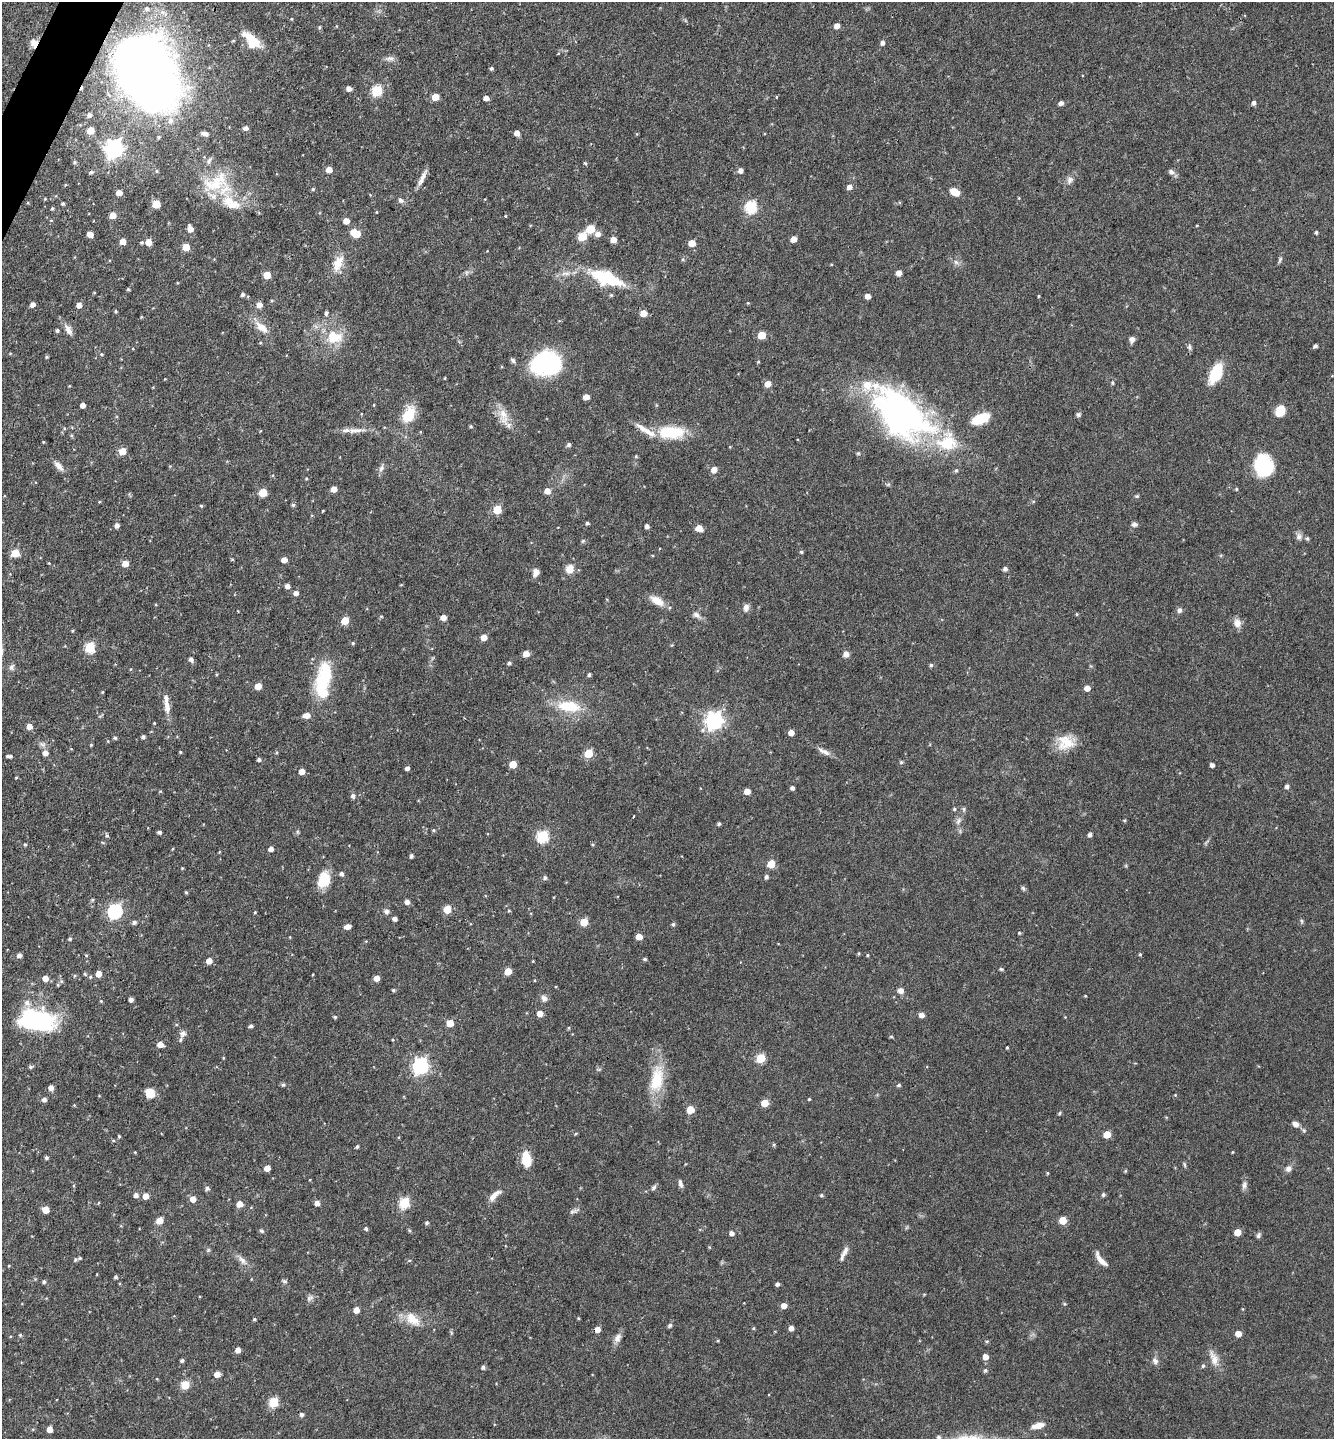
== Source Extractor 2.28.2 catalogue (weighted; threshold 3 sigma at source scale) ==
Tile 11 of 4 x 4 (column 3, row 3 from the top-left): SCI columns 2811-4142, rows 1438-2874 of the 5756 x 5747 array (HDU 1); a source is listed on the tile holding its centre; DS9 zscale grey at full resolution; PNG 1336 x 1441 px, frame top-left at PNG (2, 2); no overlay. Shown black and unused: <1% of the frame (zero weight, under 3 of 4 exposures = <1% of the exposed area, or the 3 px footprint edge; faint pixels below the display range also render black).
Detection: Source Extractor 2.28.2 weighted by HDU 2 'WHT'; one run over the whole footprint, this tile lists its part. Background 0.0897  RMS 0.0041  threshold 0.0183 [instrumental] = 3 sigma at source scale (4.5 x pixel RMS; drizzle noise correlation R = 1.50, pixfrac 1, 0.05/0.05 arcsec/px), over >= 5 px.
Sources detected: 360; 10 inside a brighter listed object's ellipse — not listed separately; the other 350 listed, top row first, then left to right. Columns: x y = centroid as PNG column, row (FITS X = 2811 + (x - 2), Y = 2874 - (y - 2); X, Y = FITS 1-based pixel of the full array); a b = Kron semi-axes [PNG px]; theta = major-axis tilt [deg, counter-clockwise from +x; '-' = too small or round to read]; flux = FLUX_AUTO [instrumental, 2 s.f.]
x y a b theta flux
147 9 6 6 - 1.2
837 26 5 4 - 2.5
320 27 4 4 - 0.48
251 38 28 9 -38 6.6
34 43 10 8 -71 1.9
882 43 5 4 - 1.3
390 58 13 4 0 1.3
491 68 4 4 - 0.69
146 72 66 45 -64 380
349 89 5 4 - 1.9
377 91 6 5 - 26
435 97 5 5 - 6.1
776 97 4 2 - 0.34
486 98 5 4 - 2
1061 103 5 5 - 1.3
1254 103 5 4 - 1.2
89 115 5 4 - 1.4
246 128 5 5 - 1.5
90 131 5 5 - 6.7
517 133 5 5 - 2.6
205 134 8 5 -13 1.5
159 137 5 4 - 0.55
114 149 7 7 - 170
209 160 11 5 56 1.3
75 162 5 4 - 0.63
585 163 4 3 - 0.6
329 170 5 4 - 4
740 170 5 4 - 2
91 172 5 4 - 0.81
1171 172 9 6 -20 1.4
422 178 22 5 65 2.6
1070 180 12 7 70 1.8
217 182 39 20 43 19
849 187 5 5 - 2.1
313 189 4 4 - 0.51
954 192 10 7 -30 4.3
119 193 5 5 - 3.2
45 199 4 3 - 0.37
400 200 7 6 - 1.1
231 203 33 16 -29 14
63 204 4 4 - 0.66
156 204 5 5 - 11
751 207 6 6 - 39
52 208 4 3 - 0.6
377 212 4 2 - 0.26
113 215 5 5 - 5.2
346 221 5 4 - 3.5
1197 226 4 3 - 0.3
190 229 7 5 -79 2.9
590 229 6 5 - 12
1316 232 4 3 - 0.69
356 233 8 5 -26 11
90 234 5 4 - 3.4
598 234 6 5 - 2.2
582 237 6 5 - 13
793 239 5 4 - 3.5
613 240 5 4 - 3.6
123 241 5 5 - 4.2
142 242 4 4 - 0.58
148 242 5 5 - 4.9
692 243 5 5 - 5.6
186 247 5 5 - 6.7
1280 260 8 4 71 0.7
956 262 8 5 -45 1
338 263 23 12 68 5.9
565 273 15 5 0 2.1
899 273 5 4 - 2.7
267 275 5 5 - 7.5
606 278 34 14 -19 25
128 289 4 4 - 0.49
242 295 5 4 - 0.79
867 296 4 4 - 2.7
1038 296 4 3 - 0.37
748 303 4 3 - 0.33
32 304 5 4 - 1.8
79 305 5 5 - 2.3
259 305 5 5 - 2.8
116 311 4 3 - 0.48
326 313 5 4 - 0.78
643 313 5 5 - 5
262 327 18 9 -41 4.7
57 330 4 4 - 0.71
68 330 14 8 -63 2.3
332 335 29 14 -6 9.8
761 335 5 5 - 10
1132 339 7 6 - 1.6
1315 346 4 3 - 1
1190 347 8 5 -83 0.94
102 354 5 4 - 0.5
47 357 4 3 - 0.49
513 360 8 5 -45 0.85
546 364 29 22 9 44
1216 374 20 11 65 14
1112 383 5 4 - 0.58
768 384 5 5 - 4
586 397 5 4 - 3.1
83 405 4 4 - 2.1
1280 411 11 9 58 6.4
409 414 24 14 63 8.9
503 414 17 11 -79 4.9
900 414 74 40 -40 120
1078 415 6 6 - 0.76
981 418 15 7 24 15
471 426 5 4 - 0.51
355 430 29 6 1 3.7
671 432 32 15 1 16
43 442 3 3 - 0.31
569 445 5 5 - 0.94
122 451 6 5 - 5.2
1263 465 18 15 -69 31
59 466 13 7 -49 2.2
381 468 10 6 55 1.4
714 470 6 5 - 3.2
956 470 5 5 - 0.57
306 479 4 3 - 0.38
334 489 5 4 - 3.3
1236 489 4 4 - 0.5
547 491 5 5 - 3.1
263 493 5 5 - 11
1137 496 6 5 - 0.54
99 502 4 3 - 0.32
293 505 5 5 - 0.68
201 506 4 4 - 0.43
497 510 5 5 - 13
323 511 3 2 - 0.33
587 523 4 4 - 0.74
1134 524 7 5 5 1.1
117 525 5 4 - 1.6
647 526 4 4 - 1.4
699 528 6 5 - 4.9
1299 536 10 7 80 1.6
1307 538 5 4 - 0.6
583 541 5 5 - 0.55
801 552 4 4 - 0.65
15 553 5 5 - 9.3
232 559 5 3 - 0.33
284 560 5 4 - 3
125 564 5 5 - 4.2
570 569 10 9 - 3.9
1005 569 5 4 - 1.2
536 572 11 7 73 1.9
287 586 5 4 - 1.8
296 593 5 4 - 1.7
657 601 19 9 -31 4.6
746 608 9 7 83 1.8
1180 610 7 6 - 1.3
1076 614 5 3 - 0.38
697 615 11 7 -37 1.7
381 616 5 3 - 0.41
443 617 5 4 - 3.8
345 621 5 5 - 9.7
1237 623 11 9 -73 2.7
484 637 5 4 - 4.2
353 643 4 4 - 0.48
90 647 5 5 - 26
526 654 5 5 - 3.7
846 654 8 7 - 1.6
191 659 6 5 - 1.2
509 663 4 4 - 0.7
931 665 5 4 - 0.7
11 667 8 6 61 1.1
589 675 4 4 - 0.74
324 678 39 18 76 23
258 686 5 5 - 5.1
1087 688 5 4 - 3.3
102 692 4 3 - 0.36
167 704 26 6 -83 3.7
569 706 29 13 -7 13
307 715 7 5 7 2.8
714 721 7 7 - 150
154 723 3 3 - 0.28
29 726 5 5 - 3.5
791 733 4 4 - 3.4
143 737 4 4 - 1
115 738 5 4 - 0.65
1065 742 22 18 1 8.4
91 745 4 4 - 0.35
180 752 4 3 - 0.39
276 752 4 3 - 0.39
824 752 17 6 -27 2.3
45 753 5 5 - 2.7
588 753 5 5 - 14
9 756 8 3 0 1.1
259 760 4 4 - 1.1
901 762 5 5 - 0.55
513 764 5 5 - 7
1212 765 4 4 - 1.4
407 768 4 4 - 1.5
302 772 4 4 - 4.2
16 778 4 3 - 0.39
1287 786 5 4 - 1.1
792 788 4 4 - 1.1
160 791 5 3 - 0.35
747 791 5 4 - 3.9
353 796 6 5 - 1.2
954 809 5 4 - 0.53
1124 820 5 3 - 0.41
958 821 10 5 46 1.2
719 824 4 3 - 0.68
433 830 5 4 - 0.49
159 832 4 4 - 1
1090 835 4 4 - 1.2
107 836 5 4 - 0.64
542 837 6 6 - 34
25 845 4 3 - 0.5
172 849 4 3 - 0.37
271 849 4 4 - 1.8
411 856 4 3 - 0.95
771 864 5 5 - 10
182 868 4 3 - 0.32
341 874 5 5 - 1
766 877 5 4 - 0.96
545 878 5 5 - 0.91
324 880 17 11 70 9.5
1023 888 7 4 -46 0.67
186 892 4 4 - 0.5
407 902 4 4 - 1.9
447 909 5 5 - 10
115 911 7 6 - 74
387 911 7 6 - 1.1
509 911 5 3 - 0.38
255 912 4 3 - 0.41
395 919 4 4 - 1.4
1302 921 6 4 -88 0.58
134 922 5 5 - 1
584 922 5 5 - 7.9
673 924 5 4 - 0.65
347 927 6 4 17 2.7
1019 933 4 3 - 0.36
639 937 5 4 - 4.6
70 939 4 3 - 0.63
859 953 5 3 - 0.38
1140 954 4 3 - 0.43
19 955 5 4 - 1.6
867 955 4 3 - 0.4
645 959 5 4 - 0.63
209 961 5 5 - 3.3
1001 969 6 4 -42 0.5
508 971 5 5 - 7
85 974 5 4 - 0.6
98 974 5 4 - 5
45 978 5 5 - 3.5
377 978 5 4 - 3.2
58 985 5 3 - 0.39
393 990 4 4 - 0.57
900 990 7 6 - 2
1085 996 4 3 - 0.31
544 998 10 7 -49 1.5
131 999 4 4 - 1.3
101 1001 4 3 - 0.41
540 1013 5 5 - 3.4
922 1015 5 4 - 2.3
335 1017 5 4 - 0.55
36 1020 35 19 -8 50
450 1023 5 5 - 7
251 1026 4 4 - 0.96
569 1028 5 3 - 0.4
183 1034 10 9 - 1.8
891 1037 6 4 -1 0.39
160 1044 5 4 - 3.8
1007 1047 3 2 - 0.42
223 1058 5 3 - 0.32
761 1058 5 5 - 17
420 1066 7 6 - 110
30 1067 6 4 -21 0.67
657 1080 36 17 80 14
283 1085 6 5 - 0.7
899 1085 5 4 - 0.71
51 1088 5 5 - 2.1
150 1093 7 6 - 8.9
1175 1095 3 3 - 0.31
44 1099 5 5 - 1.5
809 1099 4 3 - 0.39
765 1103 5 5 - 8
690 1109 5 5 - 9.2
1059 1113 5 4 - 0.51
1296 1124 8 6 -31 1.9
1107 1134 5 5 - 7.9
119 1136 3 3 - 0.53
774 1145 5 4 - 0.49
357 1146 4 3 - 0.68
135 1152 4 3 - 0.3
1233 1152 4 2 - 0.3
46 1158 4 4 - 0.78
526 1159 17 10 -83 7.3
1184 1165 8 3 -71 0.55
267 1168 5 4 - 4.2
1289 1169 7 7 - 1.7
1047 1173 4 3 - 0.42
680 1184 10 5 -76 1.2
1244 1185 12 6 83 1.5
207 1188 5 5 - 1.1
654 1188 8 5 46 0.92
1103 1194 5 5 - 0.67
136 1195 5 5 - 1.6
494 1195 19 7 44 3.5
821 1195 5 4 - 0.59
146 1196 5 4 - 3.8
193 1199 5 5 - 3.5
317 1203 5 4 - 2.1
404 1203 6 5 - 29
240 1204 5 5 - 4.4
46 1210 5 5 - 6.5
573 1211 11 4 9 1
1063 1220 5 5 - 8.8
159 1221 5 5 - 6.5
427 1223 5 4 - 0.75
366 1228 5 5 - 0.7
261 1231 6 4 -27 0.64
1237 1232 5 5 - 6
732 1233 5 4 - 1.7
1258 1235 8 5 71 0.82
845 1251 15 7 65 2.3
75 1259 5 5 - 0.62
242 1260 13 6 -45 2.1
1101 1260 20 6 -51 3.3
9 1265 4 3 - 0.31
116 1277 4 4 - 0.78
284 1281 7 5 -27 0.69
44 1282 5 4 - 0.75
777 1284 4 4 - 1
310 1298 10 6 26 1.3
784 1305 5 5 - 3.1
356 1310 4 4 - 3.6
578 1318 4 3 - 0.34
254 1319 4 3 - 0.52
412 1319 23 12 -41 6.4
670 1325 5 5 - 0.96
753 1328 5 3 - 0.44
791 1328 4 4 - 2.4
597 1330 4 4 - 3.5
1238 1334 5 4 - 4.1
20 1335 5 4 - 0.54
618 1338 12 7 75 2.1
987 1341 5 3 - 0.43
238 1350 5 4 - 2.5
985 1357 5 5 - 3.2
1214 1358 21 10 -70 4.1
182 1360 4 4 - 0.74
1155 1361 10 7 -53 1.5
1203 1366 6 5 - 0.66
483 1367 4 4 - 1.1
985 1370 5 5 - 0.74
217 1374 5 4 - 4.1
185 1385 5 5 - 14
273 1402 5 5 - 23
301 1415 5 5 - 0.93
1038 1426 14 6 13 3.7
49 1429 4 4 - 3.2
938 1437 6 6 - 1
Overlapping masked pixels (flux is a lower limit): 3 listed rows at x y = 34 43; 146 72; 597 1330
Isophote crosses this tile's border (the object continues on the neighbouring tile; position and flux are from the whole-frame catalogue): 2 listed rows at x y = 146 72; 938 1437